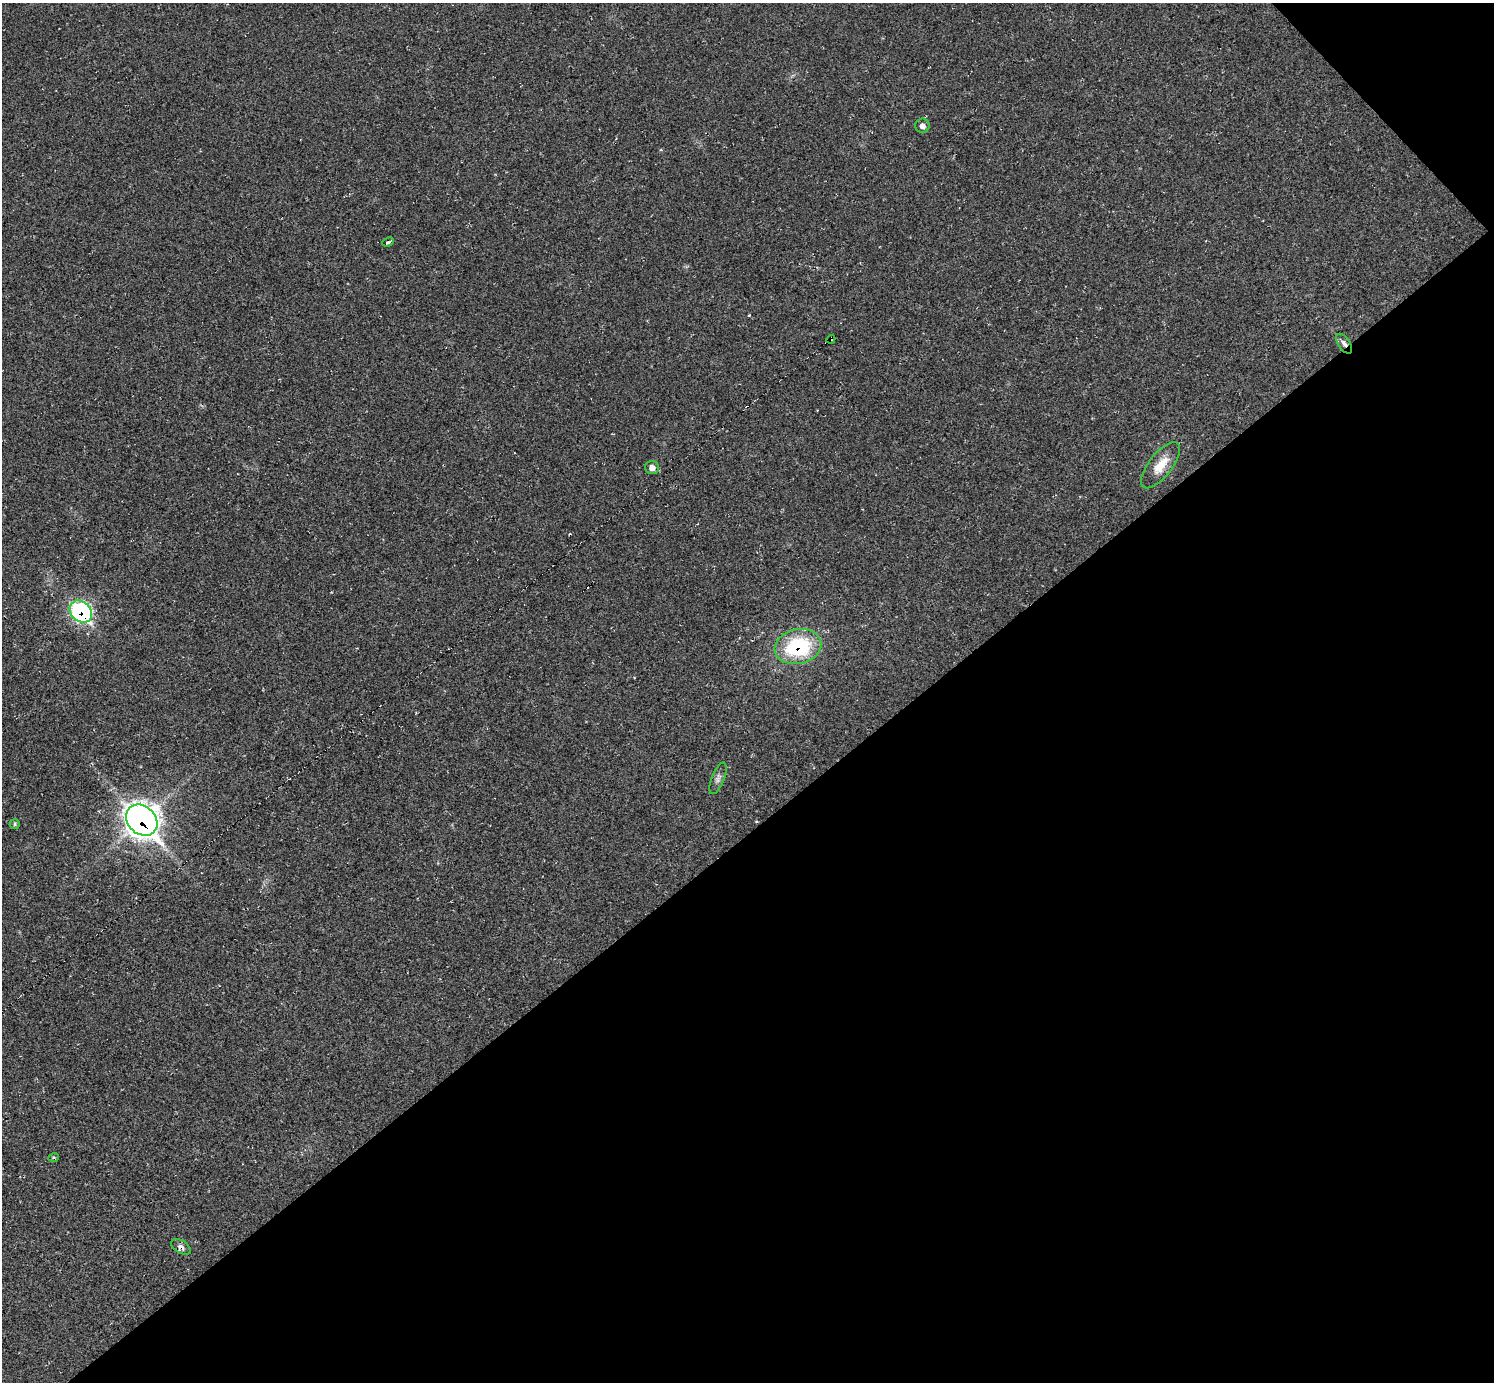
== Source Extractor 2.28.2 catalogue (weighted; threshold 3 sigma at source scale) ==
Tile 12 of 4 x 4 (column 4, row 3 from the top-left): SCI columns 4479-5970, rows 1676-3055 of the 5970 x 5968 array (HDU 1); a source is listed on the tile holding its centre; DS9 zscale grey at full resolution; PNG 1496 x 1384 px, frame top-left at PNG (2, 3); each listed source drawn as its Kron ellipse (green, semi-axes under 4 px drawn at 4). Shown black and unused: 41% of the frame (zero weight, under 2 of 3 exposures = <1% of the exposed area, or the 3 px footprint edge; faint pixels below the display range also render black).
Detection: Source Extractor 2.28.2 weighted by HDU 2 'WHT'; one run over the whole footprint, this tile lists its part. Background 0.0355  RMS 0.0063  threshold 0.0283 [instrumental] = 3 sigma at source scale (4.5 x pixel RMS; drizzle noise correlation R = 1.50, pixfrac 1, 0.05/0.05 arcsec/px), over >= 5 px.
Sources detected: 14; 1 cosmic-ray / hot-pixel residue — neither listed nor drawn; the other 13 listed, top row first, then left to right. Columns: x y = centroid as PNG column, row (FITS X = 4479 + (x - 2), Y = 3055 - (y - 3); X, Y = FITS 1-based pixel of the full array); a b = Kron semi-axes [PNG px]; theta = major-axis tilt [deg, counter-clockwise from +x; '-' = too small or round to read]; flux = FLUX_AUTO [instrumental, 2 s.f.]
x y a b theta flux
922 126 7 7 - 2.5
388 242 6 3 24 1.8
831 339 4 4 - 89
1344 344 11 6 -56 2.8
1161 465 28 11 52 11
652 468 7 6 - 3.3
81 612 12 9 -44 110
798 647 23 17 12 53
718 778 17 6 68 2.9
142 820 17 14 -45 660
15 824 5 4 - 1
54 1157 5 3 - 0.75
181 1247 11 6 -31 2.9
Overlapping masked pixels (flux is a lower limit): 6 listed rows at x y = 831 339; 1344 344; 81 612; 798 647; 142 820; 181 1247